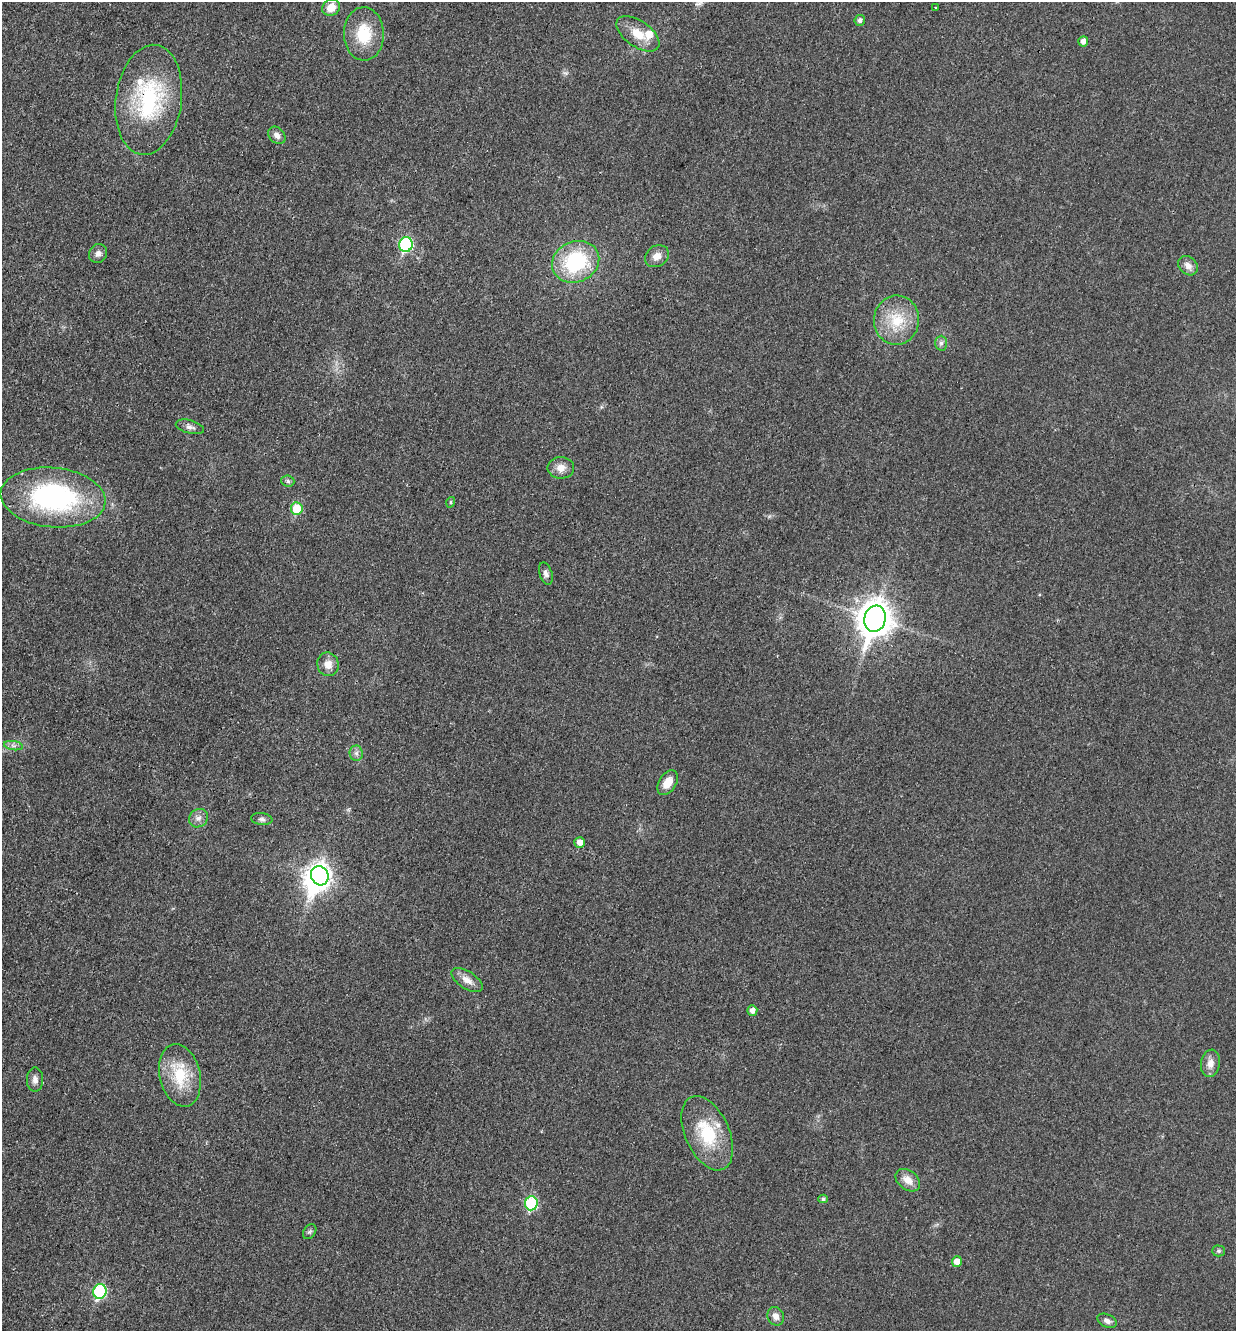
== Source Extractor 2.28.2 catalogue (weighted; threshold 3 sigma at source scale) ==
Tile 11 of 4 x 4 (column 3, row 3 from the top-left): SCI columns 2743-3976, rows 1339-2667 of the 5351 x 5330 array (HDU 1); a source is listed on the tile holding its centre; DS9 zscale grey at full resolution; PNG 1238 x 1333 px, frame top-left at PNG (2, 2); each listed source drawn as its Kron ellipse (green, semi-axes under 4 px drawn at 4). Shown black and unused: <1% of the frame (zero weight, under 3 of 4 exposures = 1% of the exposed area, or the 3 px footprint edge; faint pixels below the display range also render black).
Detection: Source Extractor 2.28.2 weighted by HDU 2 'WHT'; one run over the whole footprint, this tile lists its part. Background 0.0553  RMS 0.0054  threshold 0.0241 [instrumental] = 3 sigma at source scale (4.5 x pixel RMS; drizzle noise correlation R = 1.50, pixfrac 1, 0.05/0.05 arcsec/px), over >= 5 px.
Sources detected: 50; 1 inside a brighter object's white glare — neither listed nor drawn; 3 inside a brighter listed object's ellipse — not listed separately; the other 46 listed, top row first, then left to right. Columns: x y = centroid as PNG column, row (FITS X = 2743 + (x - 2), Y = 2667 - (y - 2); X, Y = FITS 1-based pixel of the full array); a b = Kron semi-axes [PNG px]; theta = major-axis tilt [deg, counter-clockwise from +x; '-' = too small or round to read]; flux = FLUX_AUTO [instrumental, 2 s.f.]
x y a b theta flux
331 7 9 8 - 7.1
935 8 3 2 - 0.68
860 20 5 5 - 2
364 34 27 20 -88 19
638 34 25 13 -35 10
1083 41 5 5 - 2.9
149 100 55 33 82 59
277 135 10 7 -45 3
406 245 7 6 - 56
98 254 9 9 - 2.5
657 256 13 10 35 4.8
576 262 24 20 23 45
1188 266 11 8 -43 3.5
897 320 24 22 86 19
941 343 7 6 - 1.7
190 427 14 6 -15 2.4
561 468 13 11 0 5
288 481 6 5 - 1.2
53 497 53 30 -5 98
451 502 5 3 - 0.63
297 508 6 6 - 15
546 574 11 6 -73 2.1
875 619 13 10 73 910
328 664 12 11 - 4.9
13 746 9 4 -9 1.6
356 753 8 6 -84 1.8
668 783 14 8 58 6.5
198 818 10 8 42 3
262 819 11 5 -6 1.7
580 842 5 5 - 4.2
320 876 10 8 -63 280
467 980 18 8 -33 4.7
752 1010 5 5 - 3.1
1210 1063 14 9 80 4.4
180 1075 31 20 -77 23
35 1080 12 8 90 2.9
707 1133 39 22 -66 29
908 1180 14 9 -38 5.3
823 1199 5 4 - 1
531 1203 7 6 - 41
310 1232 8 6 54 1.1
1218 1251 6 5 - 0.96
957 1261 5 5 - 5.5
100 1291 7 6 - 54
776 1316 9 8 - 3.4
1107 1321 10 6 -24 2.2
Overlapping masked pixels (flux is a lower limit): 1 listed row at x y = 149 100